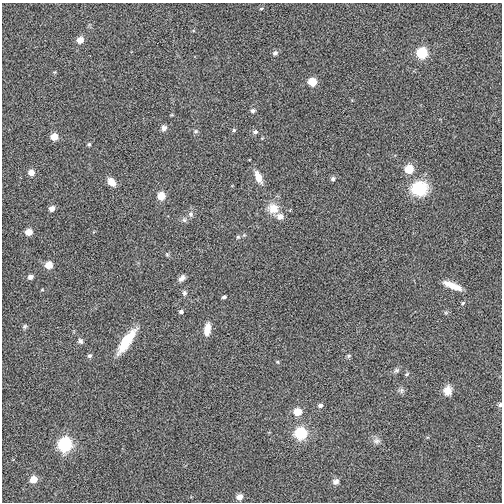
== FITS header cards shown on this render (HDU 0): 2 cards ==
NAXIS1  =                  500
NAXIS2  =                  500

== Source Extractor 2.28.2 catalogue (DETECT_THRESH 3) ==
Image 500 x 500 px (HDU 0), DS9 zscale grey, 1 PNG px = 1 image px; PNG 504 x 504 px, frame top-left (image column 1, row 500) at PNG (2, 3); no overlay
Background -8.81e-04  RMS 0.18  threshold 0.544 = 3 sigma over >= 5 px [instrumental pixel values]
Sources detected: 56; all 56 listed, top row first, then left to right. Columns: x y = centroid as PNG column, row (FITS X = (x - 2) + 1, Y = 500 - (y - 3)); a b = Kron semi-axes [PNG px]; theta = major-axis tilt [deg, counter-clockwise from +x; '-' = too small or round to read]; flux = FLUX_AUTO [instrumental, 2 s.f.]
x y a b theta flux
261 9 5 3 - 12
80 40 6 6 - 110
275 53 7 6 - 36
422 53 6 6 - 670
312 82 6 5 - 260
253 111 6 5 - 28
164 128 7 6 - 41
234 130 5 5 - 17
195 131 6 5 - 21
255 132 7 5 23 34
54 137 6 5 - 140
89 144 4 4 - 19
409 169 6 6 - 300
31 172 6 6 - 95
258 177 16 7 -67 120
333 179 6 5 - 29
111 182 10 7 -50 99
419 188 18 16 0 450
161 196 6 6 - 200
52 208 5 5 - 64
273 208 14 12 -32 160
191 214 7 6 - 30
280 216 8 7 - 82
184 220 7 5 -44 27
29 232 6 5 - 130
238 237 5 4 - 17
167 255 5 5 - 16
49 265 6 6 - 150
30 277 5 5 - 47
182 278 9 6 42 52
452 286 20 6 -22 190
42 290 5 3 - 10
184 293 7 6 - 28
224 297 5 3 - 22
463 303 5 4 - 15
181 312 5 4 - 28
25 326 7 5 58 21
207 329 13 6 80 140
80 341 8 7 - 34
126 341 30 9 56 370
90 356 6 5 - 27
349 356 6 5 - 18
278 362 5 3 - 12
397 370 8 6 1 28
407 374 6 3 45 16
401 390 8 7 - 32
447 390 11 10 - 110
320 405 6 5 - 32
500 405 6 5 - 24
297 412 6 6 - 200
300 433 7 7 - 900
377 441 10 8 -5 50
65 444 7 7 - 1500
33 480 6 5 - 160
336 482 8 7 - 47
239 497 6 5 - 97
At the frame edge (FLAGS 8, measured only in part): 1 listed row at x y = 500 405